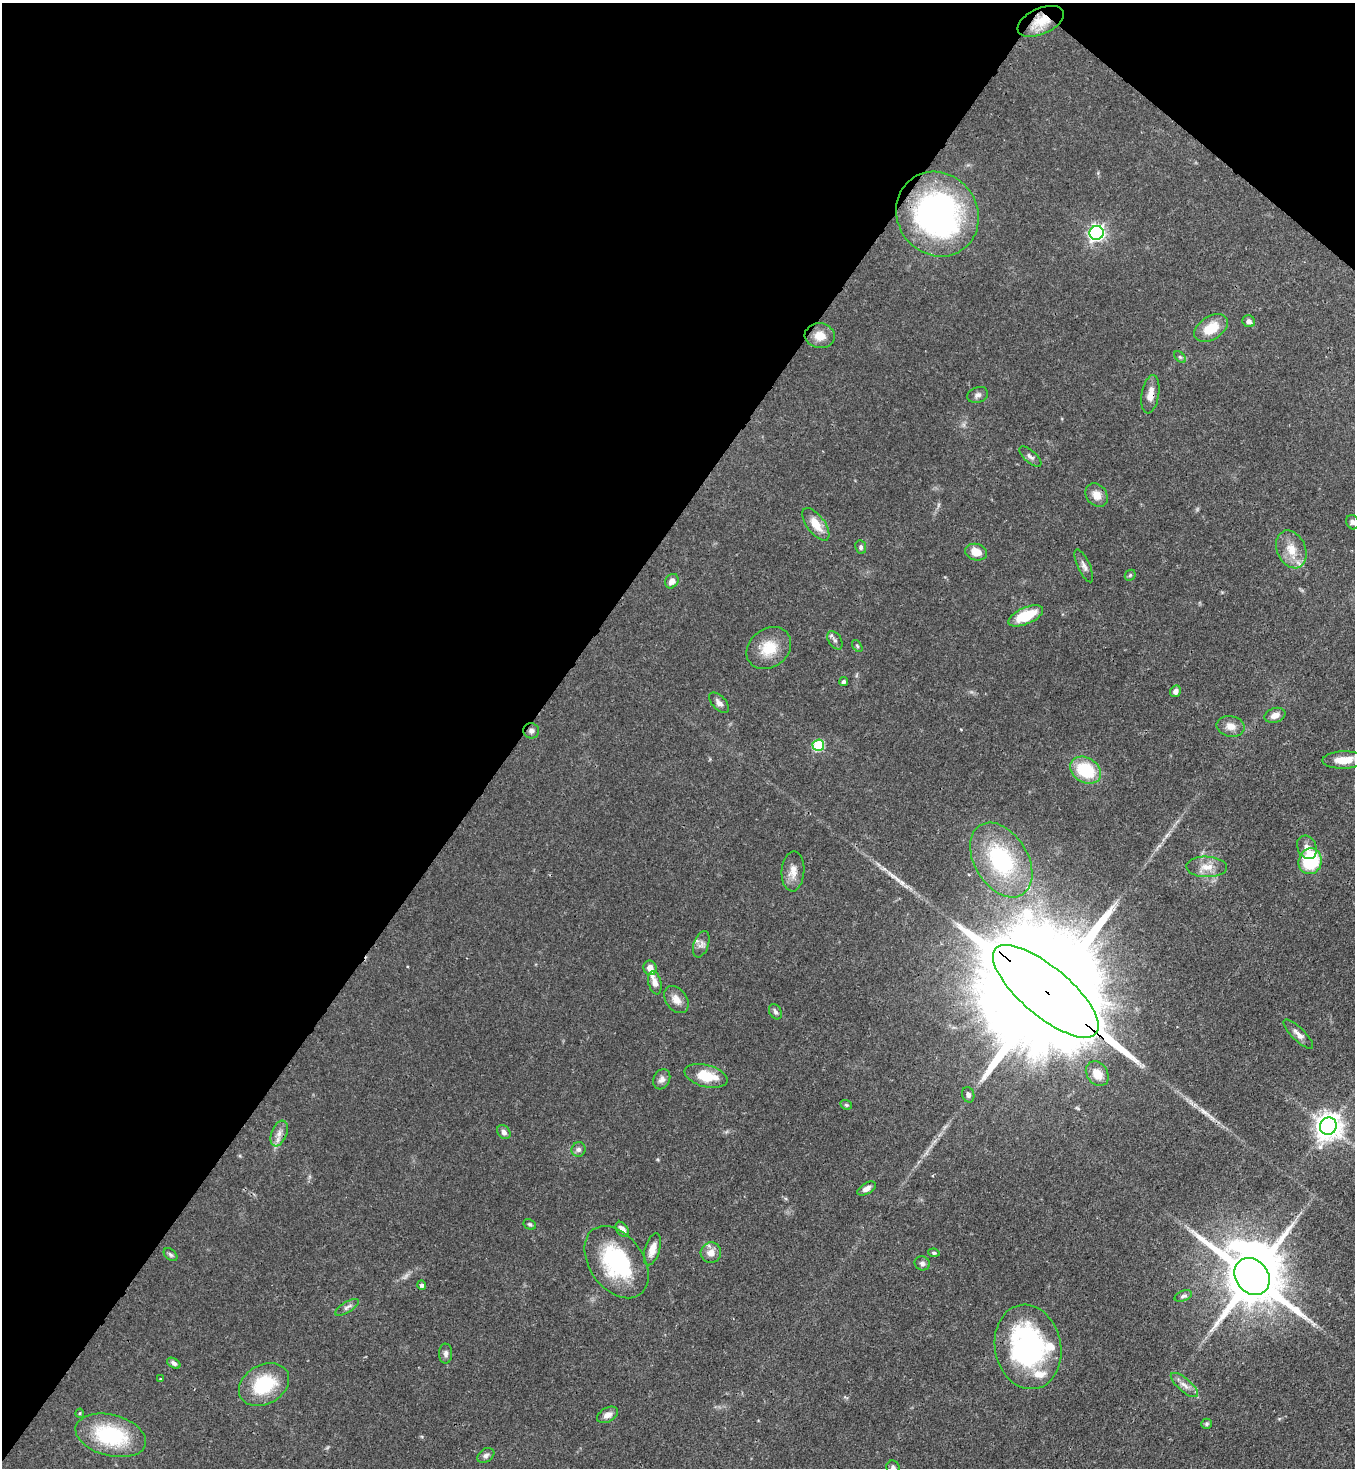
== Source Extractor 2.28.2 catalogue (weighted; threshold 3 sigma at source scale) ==
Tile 2 of 4 x 4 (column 2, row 1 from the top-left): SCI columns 1579-2931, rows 4456-5921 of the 6003 x 5981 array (HDU 1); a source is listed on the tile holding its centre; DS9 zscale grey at full resolution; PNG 1357 x 1470 px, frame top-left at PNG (2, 3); each listed source drawn as its Kron ellipse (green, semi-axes under 4 px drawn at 4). Shown black and unused: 41% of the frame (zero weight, under 3 of 4 exposures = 7% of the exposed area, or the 3 px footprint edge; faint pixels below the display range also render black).
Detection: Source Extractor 2.28.2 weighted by HDU 2 'WHT'; one run over the whole footprint, this tile lists its part. Background 0.0602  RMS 0.0036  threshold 0.0162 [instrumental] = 3 sigma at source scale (4.5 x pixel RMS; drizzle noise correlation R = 1.50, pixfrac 1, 0.05/0.05 arcsec/px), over >= 5 px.
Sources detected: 82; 4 inside a brighter listed object's ellipse — not listed separately; the other 78 listed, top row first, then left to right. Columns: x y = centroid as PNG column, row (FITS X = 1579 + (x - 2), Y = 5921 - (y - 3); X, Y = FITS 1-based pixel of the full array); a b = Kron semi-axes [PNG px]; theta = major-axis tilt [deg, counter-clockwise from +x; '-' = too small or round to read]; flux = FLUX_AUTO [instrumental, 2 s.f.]
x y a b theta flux
1041 21 25 13 24 7.7
937 214 44 40 -53 96
1096 233 7 7 - 120
1249 321 6 6 - 1.3
1211 328 18 11 32 8.7
820 336 15 12 -5 4.7
1180 357 7 4 -44 0.62
1150 394 19 8 80 3.6
978 395 11 7 20 1.4
1030 457 14 6 -42 1.3
1097 495 12 10 -51 3.3
1353 522 7 6 - 1
816 524 19 9 -53 5.8
861 547 7 5 -81 0.78
1291 549 20 14 -66 6.5
976 552 11 8 -14 4.6
1084 566 18 6 -65 1.7
1130 575 6 5 - 0.52
672 581 8 6 54 2.1
1026 616 18 8 23 12
835 640 10 6 -58 1.3
857 646 7 3 -54 0.49
769 648 24 19 38 9.5
843 682 4 4 - 0.9
1176 691 6 5 - 1.5
719 703 12 7 -46 1.7
1275 715 11 7 18 2.3
1231 726 14 10 -11 3.3
531 731 8 7 - 1.2
818 745 6 5 - 28
1343 760 21 8 2 6.5
1086 770 16 12 -29 18
1307 847 12 9 -64 2.7
1001 860 41 26 -58 38
1310 861 13 11 74 23
1207 867 20 10 -2 4.4
793 871 20 11 86 3.9
701 944 14 7 71 1.8
650 968 7 6 - 2.8
655 983 12 6 -77 2.4
1046 991 66 24 -40 24000
676 1000 15 10 -53 3.3
775 1012 8 6 -60 1
1298 1034 20 6 -45 2.3
1097 1074 13 10 -54 5.2
706 1076 22 11 -15 10
662 1079 10 8 63 1.7
968 1095 8 6 -73 1.3
846 1105 6 4 -20 0.48
1328 1126 9 8 - 410
504 1132 7 6 - 1.4
279 1133 13 7 68 2.4
578 1149 7 7 - 1.1
866 1189 10 5 31 1.8
530 1224 7 5 -27 0.65
622 1229 8 5 -54 2.3
652 1249 16 7 73 3.7
711 1253 10 10 - 3.4
934 1253 6 4 -10 0.57
170 1255 8 5 -39 0.78
616 1262 40 27 -54 36
922 1263 8 7 - 1.2
1252 1276 20 16 -52 3000
422 1285 5 4 - 0.89
1183 1296 9 5 20 0.92
347 1307 13 5 31 1.3
1028 1347 42 33 -79 64
446 1354 10 6 89 1.2
174 1363 7 4 -31 1
160 1379 4 3 - 0.29
264 1385 26 19 28 19
1184 1385 17 6 -41 2.5
80 1413 4 4 - 0.39
607 1415 11 7 29 2.2
1207 1424 5 5 - 0.68
111 1435 36 20 -15 30
486 1455 9 6 33 1.2
893 1467 7 6 - 0.84
Overlapping masked pixels (flux is a lower limit): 5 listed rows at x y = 1041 21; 1150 394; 531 731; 1046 991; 1252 1276
Isophote crosses this tile's border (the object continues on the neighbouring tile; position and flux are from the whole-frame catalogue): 2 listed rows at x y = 1353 522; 893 1467